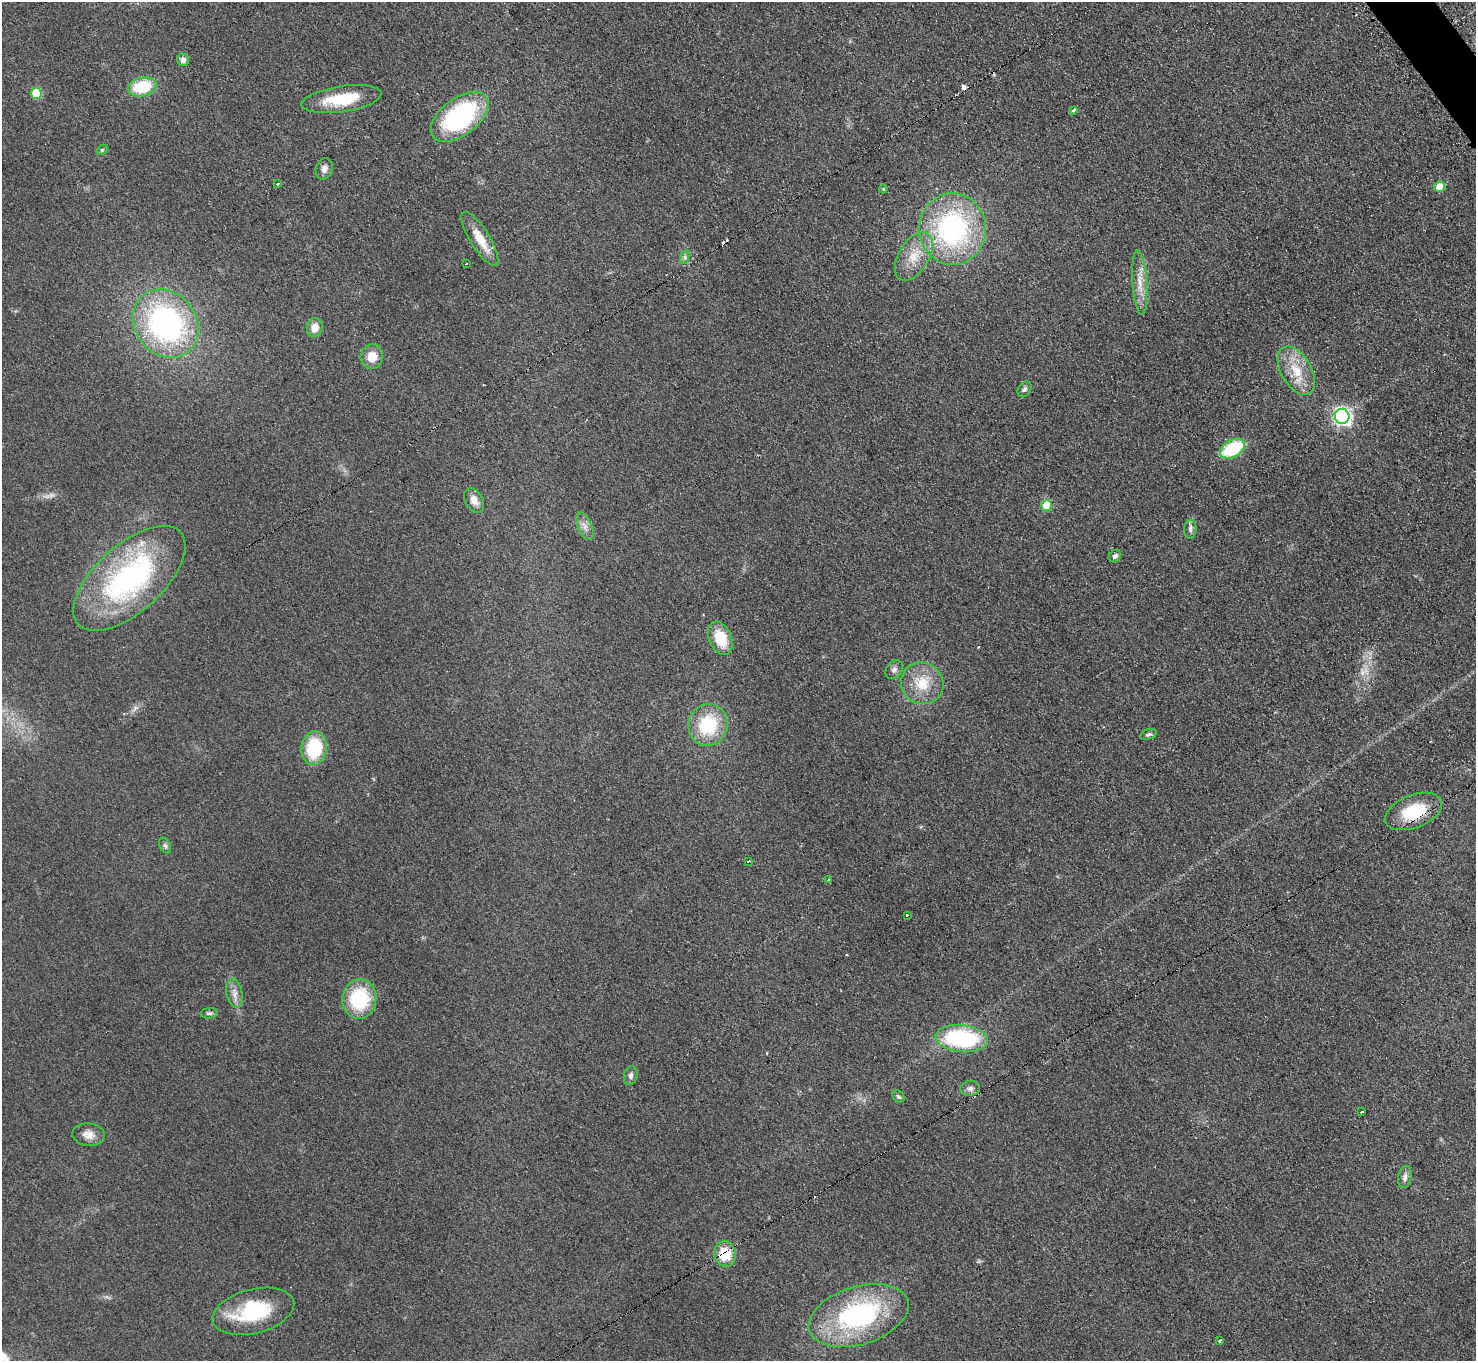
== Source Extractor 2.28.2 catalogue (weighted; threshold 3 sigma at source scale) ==
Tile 10 of 4 x 4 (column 2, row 3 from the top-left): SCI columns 1491-2964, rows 1666-3024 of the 5918 x 5903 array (HDU 1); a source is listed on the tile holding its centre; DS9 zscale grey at full resolution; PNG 1478 x 1363 px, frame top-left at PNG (2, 2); each listed source drawn as its Kron ellipse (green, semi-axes under 4 px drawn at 4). Shown black and unused: <1% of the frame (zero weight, under 2 of 3 exposures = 2% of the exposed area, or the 3 px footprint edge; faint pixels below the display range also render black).
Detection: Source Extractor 2.28.2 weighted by HDU 2 'WHT'; one run over the whole footprint, this tile lists its part. Background 0.076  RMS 0.011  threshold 0.0486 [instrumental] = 3 sigma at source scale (4.5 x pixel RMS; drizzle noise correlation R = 1.50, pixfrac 1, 0.05/0.05 arcsec/px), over >= 5 px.
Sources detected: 62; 7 cosmic-ray / hot-pixel residue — neither listed nor drawn; the other 55 listed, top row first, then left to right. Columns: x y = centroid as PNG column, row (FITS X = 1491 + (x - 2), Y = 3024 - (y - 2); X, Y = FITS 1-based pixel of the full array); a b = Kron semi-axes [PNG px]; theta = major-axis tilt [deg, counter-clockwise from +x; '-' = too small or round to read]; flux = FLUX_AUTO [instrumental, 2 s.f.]
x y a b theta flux
183 60 6 6 - 4.7
142 87 14 9 14 46
36 93 5 5 - 47
342 99 40 13 9 45
1073 110 3 3 - 11
460 117 33 18 38 160
102 150 6 4 46 1.3
324 169 11 8 71 5.6
278 183 3 3 - 3.4
1440 187 5 5 - 20
883 189 4 4 - 1.2
952 229 36 33 -87 190
480 239 31 9 -58 23
914 256 27 15 59 25
685 257 7 4 73 2.1
466 264 2 2 - 1.1
1140 283 32 7 -86 15
166 324 36 30 -51 240
315 328 9 8 - 12
372 357 12 11 - 14
1296 371 26 15 -60 28
1024 389 8 6 56 2.9
1342 416 7 7 - 360
1232 449 13 8 30 61
474 500 13 9 -60 9.1
1046 506 5 5 - 29
585 526 15 7 -67 6.8
1190 529 9 6 88 3.3
1115 556 7 5 44 3.5
129 578 69 33 42 220
720 638 17 11 -67 31
894 670 10 7 49 4
922 683 21 20 - 30
708 725 21 19 75 58
1148 734 8 5 17 2.4
314 748 17 12 83 55
1414 811 30 16 22 47
165 846 8 5 -62 2.5
749 861 3 2 - 1
829 879 3 2 - 1
907 915 3 3 - 4
234 993 15 8 -78 7.4
359 999 20 17 83 66
209 1013 9 5 6 2.4
961 1039 26 13 -5 110
631 1076 9 6 77 3.6
970 1088 10 7 4 4.5
898 1097 7 5 -43 2.2
1361 1112 3 2 - 2.1
88 1135 16 11 -7 10
1405 1177 11 6 78 4.9
725 1254 13 10 -77 29
253 1311 42 22 14 74
859 1316 51 29 17 170
1220 1340 3 3 - 8.2
Overlapping masked pixels (flux is a lower limit): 2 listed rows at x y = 1414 811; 725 1254